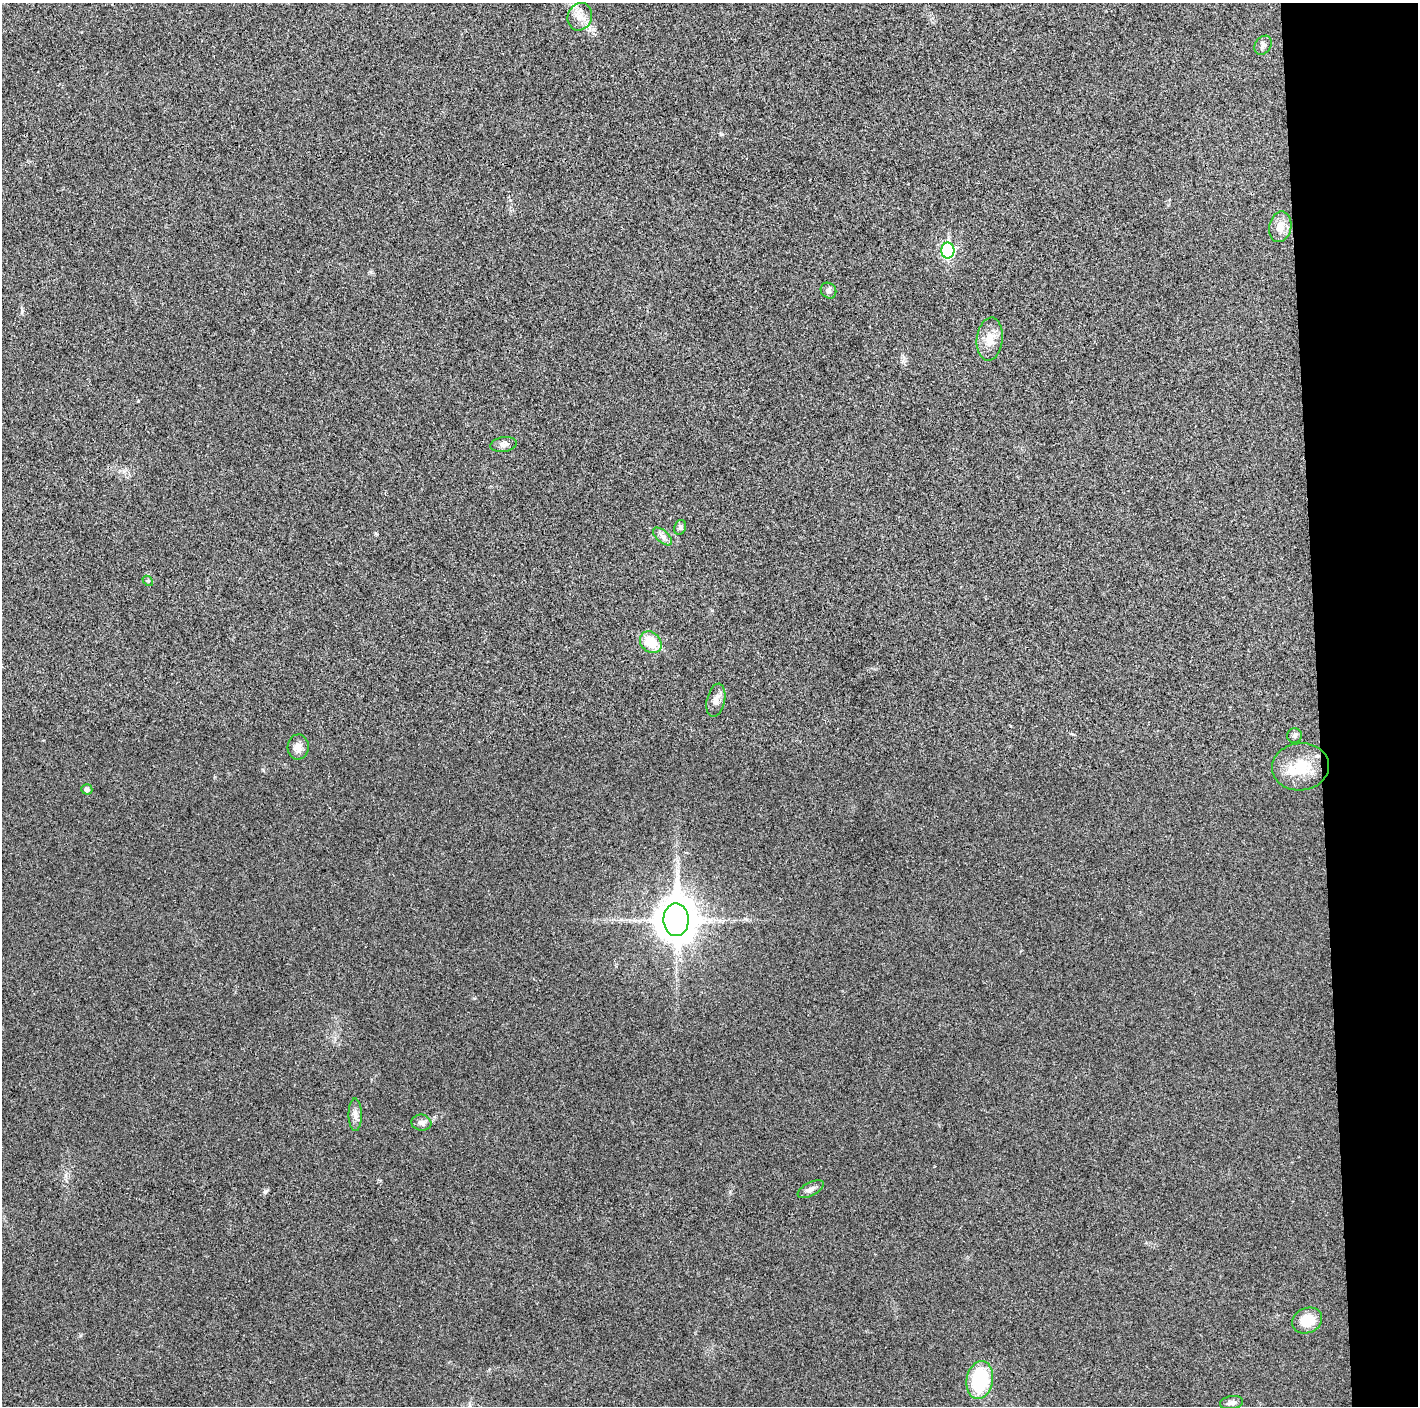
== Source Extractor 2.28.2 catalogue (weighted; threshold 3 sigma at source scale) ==
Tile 6 of 3 x 3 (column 3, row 2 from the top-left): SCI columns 2832-4247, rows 1411-2814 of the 4248 x 4222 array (HDU 1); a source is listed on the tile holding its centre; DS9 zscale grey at full resolution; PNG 1420 x 1408 px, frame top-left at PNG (2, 3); each listed source drawn as its Kron ellipse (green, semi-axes under 4 px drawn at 4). Shown black and unused: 7% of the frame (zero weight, under 3 of 4 exposures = <1% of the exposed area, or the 3 px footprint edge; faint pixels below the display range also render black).
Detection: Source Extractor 2.28.2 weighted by HDU 2 'WHT'; one run over the whole footprint, this tile lists its part. Background 0.0197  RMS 0.0056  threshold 0.0251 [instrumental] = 3 sigma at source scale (4.5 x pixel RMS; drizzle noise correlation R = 1.50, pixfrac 1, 0.05/0.05 arcsec/px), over >= 5 px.
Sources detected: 23; all 23 listed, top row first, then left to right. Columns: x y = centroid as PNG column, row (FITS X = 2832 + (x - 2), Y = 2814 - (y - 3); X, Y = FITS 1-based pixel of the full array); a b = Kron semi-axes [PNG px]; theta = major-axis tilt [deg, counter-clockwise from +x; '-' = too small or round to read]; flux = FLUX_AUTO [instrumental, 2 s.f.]
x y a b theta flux
580 17 14 12 67 5.5
1263 45 10 7 56 2
1280 227 15 11 78 6.1
948 250 8 6 90 75
828 291 8 7 - 1.8
990 339 22 13 83 8
504 444 13 7 9 2.6
680 527 7 5 68 1.3
663 536 11 6 -41 2.4
148 581 6 4 -42 0.74
651 642 12 9 -45 11
716 700 17 9 77 4.1
1294 735 7 7 - 1.3
298 747 12 10 87 3.8
1301 767 28 23 7 19
87 789 5 5 - 1.7
676 920 16 12 -89 1500
355 1115 16 6 -90 3
421 1123 10 8 -7 2.2
811 1189 14 6 27 2.4
1307 1321 15 12 25 11
980 1380 19 13 80 35
1232 1403 12 6 10 2.2
Unlisted compact peaks at least as high as the median listed source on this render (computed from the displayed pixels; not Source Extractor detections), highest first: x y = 265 1192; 22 311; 263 770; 371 272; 722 134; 65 1175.